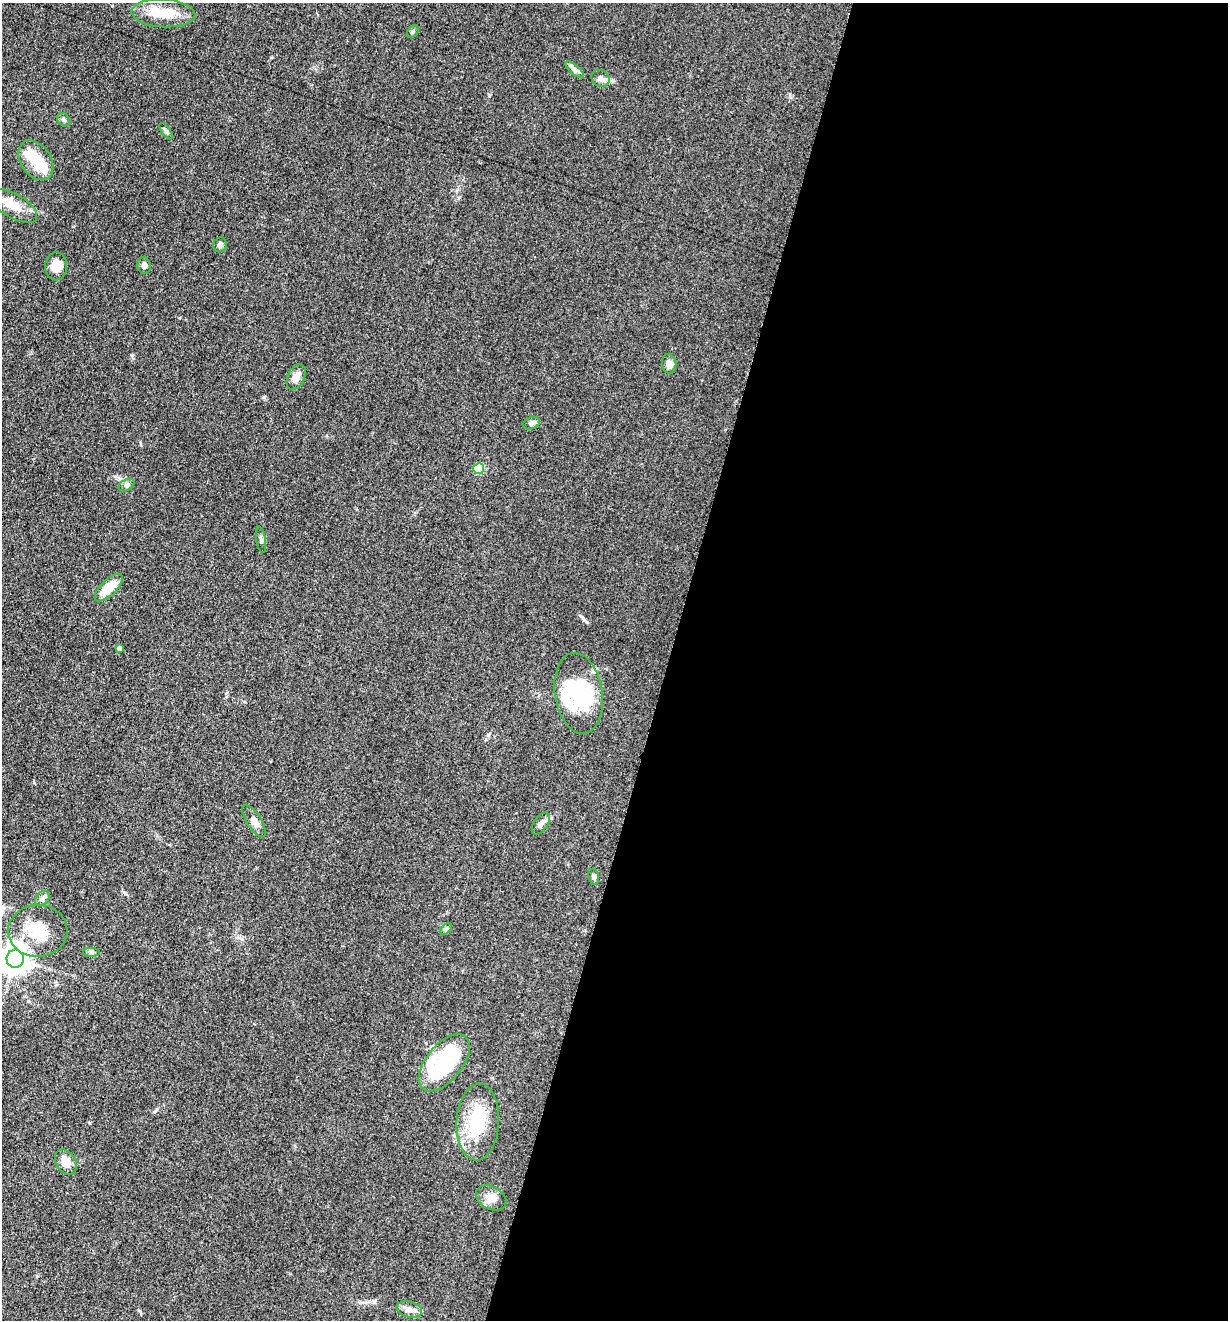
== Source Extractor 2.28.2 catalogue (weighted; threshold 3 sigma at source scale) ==
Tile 12 of 4 x 4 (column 4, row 3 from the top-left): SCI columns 3941-5166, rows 1330-2647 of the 5307 x 5292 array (HDU 1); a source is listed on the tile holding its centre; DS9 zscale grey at full resolution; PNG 1230 x 1322 px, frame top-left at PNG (2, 3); each listed source drawn as its Kron ellipse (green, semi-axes under 4 px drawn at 4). Shown black and unused: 46% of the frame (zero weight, under 3 of 5 exposures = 1% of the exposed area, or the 3 px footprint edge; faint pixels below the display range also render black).
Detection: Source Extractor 2.28.2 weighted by HDU 2 'WHT'; one run over the whole footprint, this tile lists its part. Background 0.05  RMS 0.0056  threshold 0.025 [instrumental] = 3 sigma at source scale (4.5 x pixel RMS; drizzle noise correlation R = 1.50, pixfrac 1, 0.05/0.05 arcsec/px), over >= 5 px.
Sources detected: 40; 5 inside a brighter object's white glare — neither listed nor drawn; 2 inside a brighter listed object's ellipse — not listed separately; the other 33 listed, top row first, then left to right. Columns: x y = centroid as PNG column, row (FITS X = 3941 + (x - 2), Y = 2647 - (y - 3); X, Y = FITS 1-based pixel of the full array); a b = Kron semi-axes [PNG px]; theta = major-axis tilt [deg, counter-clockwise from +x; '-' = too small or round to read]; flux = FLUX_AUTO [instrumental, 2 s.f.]
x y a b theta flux
163 13 32 14 -3 14
413 31 7 5 52 1.1
575 70 11 4 -40 1.9
600 78 9 8 - 2.5
63 120 7 5 -44 1.3
166 131 9 4 -52 1.4
36 160 22 15 -55 12
13 206 26 12 -30 9.8
220 245 7 6 - 1.5
144 265 8 7 - 2.2
56 266 14 11 -89 6
669 364 10 7 -81 3
296 377 13 8 65 4.7
531 423 9 6 17 1.8
479 469 5 5 - 23
126 485 8 5 28 1.4
261 540 13 5 -81 1.5
109 588 18 8 44 11
120 649 4 4 - 1.9
579 693 40 24 -82 30
254 821 18 7 -58 3.2
541 823 12 6 56 2.4
594 877 8 5 -79 1.5
42 898 8 6 51 1.6
446 929 7 4 45 0.93
38 931 29 26 2 19
91 952 8 4 0 1.1
15 959 9 8 - 750
444 1063 34 18 51 52
478 1122 38 21 87 29
66 1162 14 10 -59 6.3
491 1198 16 11 -28 5
409 1309 13 8 -15 3.5
Isophote crosses this tile's border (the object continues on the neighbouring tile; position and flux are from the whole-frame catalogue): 1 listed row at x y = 15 959
Unlisted compact peaks at least as high as the median listed source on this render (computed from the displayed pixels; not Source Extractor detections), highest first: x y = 89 1123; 125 893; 28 1001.